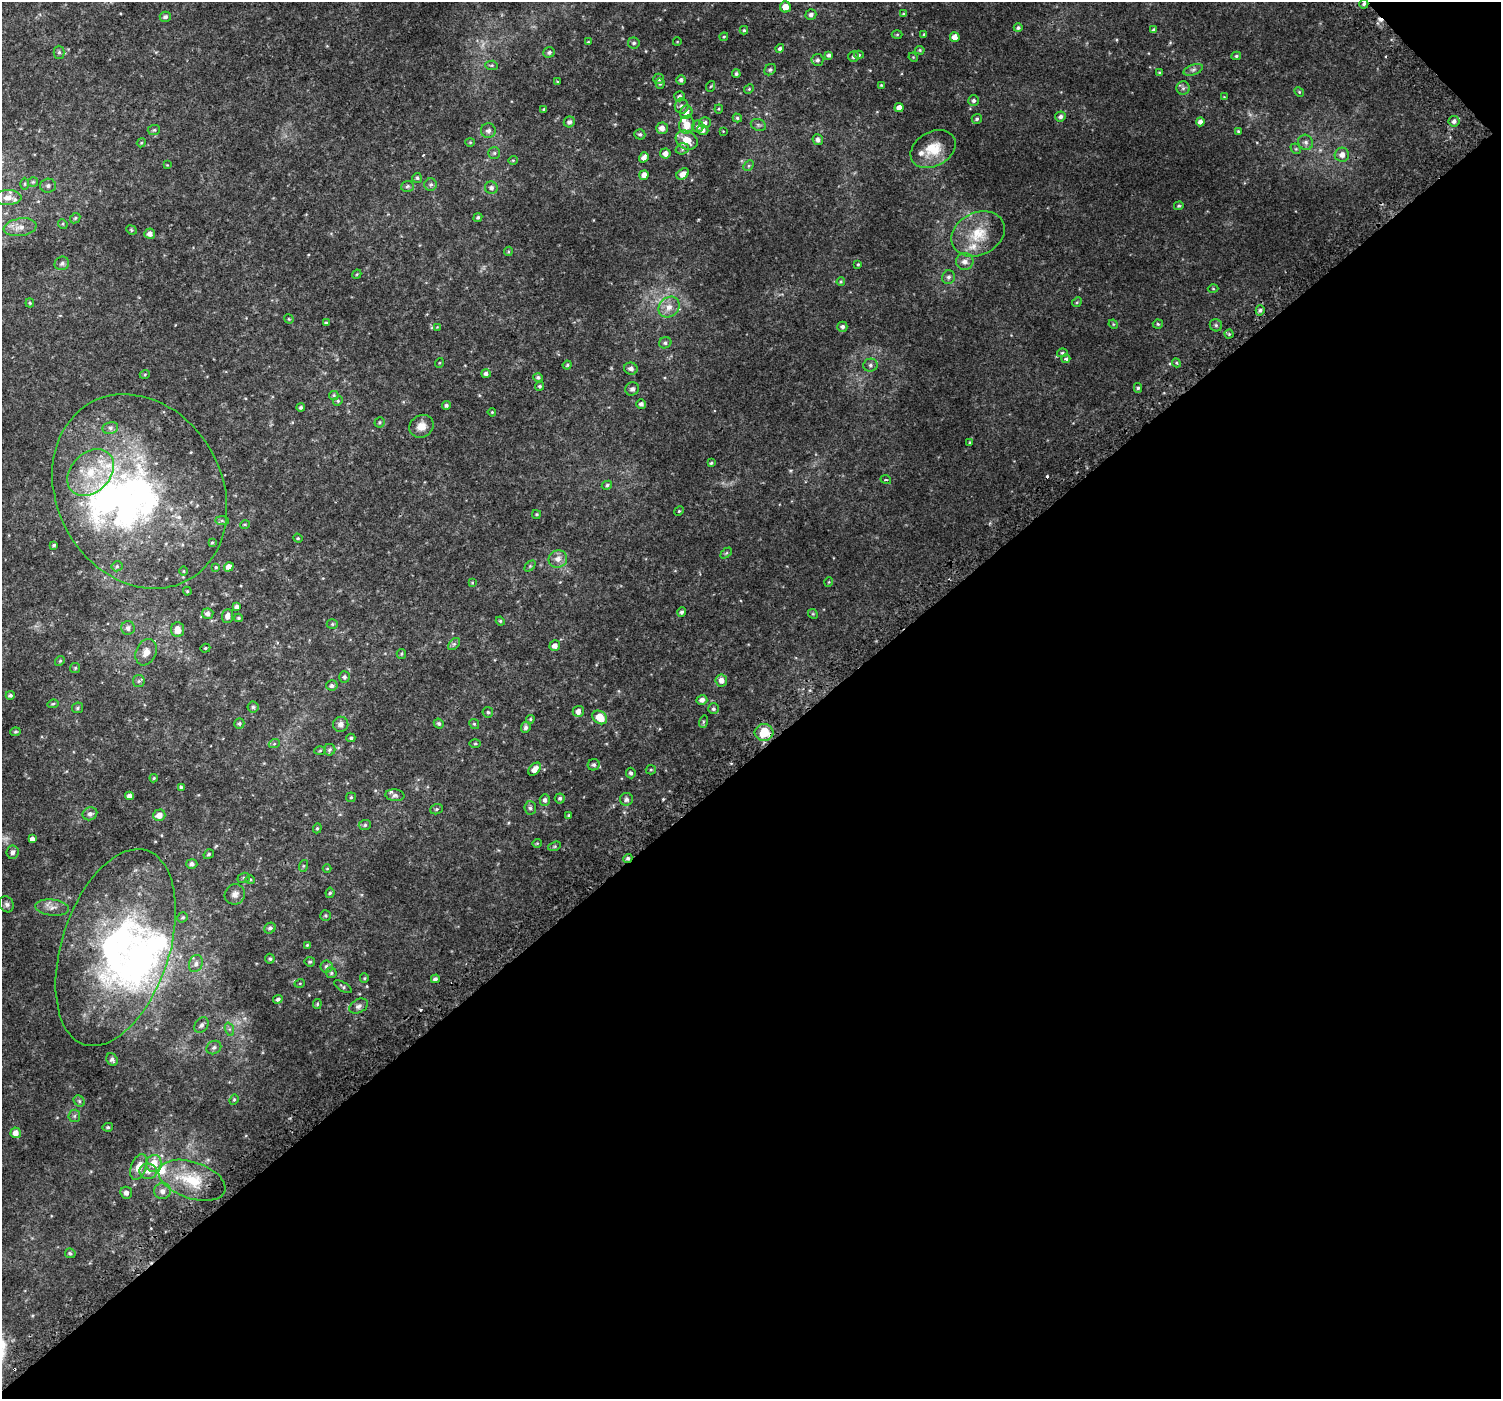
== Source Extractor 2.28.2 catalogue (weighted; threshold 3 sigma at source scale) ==
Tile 12 of 4 x 4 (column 4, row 3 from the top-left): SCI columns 4558-6056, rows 1607-3003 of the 6106 x 6071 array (HDU 1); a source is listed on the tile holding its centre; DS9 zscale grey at full resolution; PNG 1503 x 1401 px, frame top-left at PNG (2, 2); each listed source drawn as its Kron ellipse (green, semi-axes under 4 px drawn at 4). Shown black and unused: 46% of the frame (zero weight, under 2 of 3 exposures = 3% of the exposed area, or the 3 px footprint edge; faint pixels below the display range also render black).
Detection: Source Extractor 2.28.2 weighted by HDU 2 'WHT'; one run over the whole footprint, this tile lists its part. Background 0.0101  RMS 0.0049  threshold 0.0222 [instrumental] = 3 sigma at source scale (4.5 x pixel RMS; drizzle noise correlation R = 1.50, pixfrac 1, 0.0396/0.0396 arcsec/px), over >= 5 px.
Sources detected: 295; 3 too faint to see at this stretch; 4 inside a brighter object's white glare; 4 cosmic-ray / hot-pixel residue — neither listed nor drawn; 10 inside a brighter listed object's ellipse — not listed separately; the other 274 listed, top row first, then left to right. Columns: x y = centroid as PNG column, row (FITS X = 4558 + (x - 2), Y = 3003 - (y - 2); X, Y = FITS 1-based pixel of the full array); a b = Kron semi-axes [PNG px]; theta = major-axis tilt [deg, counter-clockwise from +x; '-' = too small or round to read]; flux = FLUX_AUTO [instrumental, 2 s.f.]
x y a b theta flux
1364 4 5 4 - 0.91
785 7 5 5 - 5
904 14 4 3 - 0.86
811 15 5 5 - 1.5
165 17 6 5 - 1.3
1018 28 4 4 - 0.9
744 30 4 4 - 0.59
1154 30 4 3 - 1.2
924 34 4 3 - 0.46
897 35 5 3 - 0.51
724 37 4 3 - 0.44
955 37 5 4 - 3.5
588 42 4 3 - 0.38
677 42 4 3 - 0.3
634 43 6 5 - 0.94
780 49 4 4 - 1.2
920 50 5 4 - 0.59
59 52 6 5 - 0.96
549 52 6 5 - 1.1
829 55 4 4 - 1.2
859 55 5 4 - 0.69
1236 56 4 3 - 0.72
854 57 5 5 - 1.2
913 57 5 4 - 0.43
817 60 6 6 - 1.3
492 65 6 4 -5 0.71
770 70 6 5 - 0.89
1193 70 10 5 19 1.3
1160 73 4 3 - 0.85
736 74 4 4 - 0.83
659 79 5 5 - 0.87
681 80 5 5 - 1.5
557 81 4 2 - 0.37
660 84 5 4 - 0.72
881 85 4 4 - 0.46
711 86 5 3 - 0.4
1183 88 6 6 - 1.1
749 89 5 4 - 0.54
1299 92 5 4 - 0.58
679 96 5 5 - 1.4
1224 97 4 4 - 0.38
974 101 5 5 - 1.2
681 106 7 7 - 1.6
899 108 4 4 - 3.2
543 109 3 3 - 0.42
719 109 4 4 - 0.5
686 112 7 6 - 2.5
1060 116 5 5 - 1.5
737 118 5 4 - 0.81
977 119 5 5 - 0.9
1454 121 5 5 - 1.5
569 122 5 5 - 1.7
1200 122 4 4 - 2
705 123 6 5 - 1.1
687 125 9 7 73 5.3
758 125 8 6 -21 1.1
698 127 6 6 - 1.2
662 128 6 5 - 2.5
154 130 6 5 - 0.73
703 130 5 5 - 1.9
488 131 7 7 - 1.8
723 131 2 2 - 0.28
1238 131 3 3 - 0.56
640 134 5 5 - 0.88
687 140 11 9 -28 6.1
818 140 5 5 - 1.9
470 142 4 4 - 0.44
1306 142 8 7 - 1.6
141 143 5 3 - 0.43
682 149 7 5 17 0.99
933 149 24 17 30 11
1296 149 6 4 -44 0.66
494 153 6 6 - 0.92
665 153 5 5 - 2.7
1342 155 7 7 - 3
644 157 5 4 - 2.4
513 160 5 4 - 0.51
167 165 4 3 - 0.33
749 166 6 4 46 0.65
683 174 7 5 34 2.9
644 175 5 4 - 2.5
417 178 5 5 - 0.81
33 182 5 5 - 0.61
25 184 6 4 89 0.62
431 184 6 6 - 1
48 186 8 7 - 1.4
407 186 6 5 - 0.9
491 188 6 6 - 1.5
8 198 14 7 1 3.1
1179 206 5 3 - 0.57
478 217 5 4 - 0.73
75 218 6 4 46 0.66
63 224 5 4 - 0.55
20 227 16 8 9 3.9
131 230 5 4 - 0.59
150 234 5 5 - 2.3
978 234 28 21 26 15
508 251 5 4 - 0.53
965 261 9 8 - 2.7
62 263 7 6 - 1.4
858 264 4 3 - 0.45
357 274 5 3 - 0.43
949 277 7 6 - 1.3
841 282 4 3 - 0.48
1213 289 5 3 - 0.45
1077 302 5 4 - 0.59
30 303 4 4 - 0.53
669 307 11 9 42 4.1
1260 310 5 4 - 0.96
289 319 5 4 - 0.44
326 323 4 4 - 0.59
1113 324 5 4 - 0.46
1158 324 5 4 - 0.63
1216 325 6 6 - 0.95
437 327 4 4 - 0.34
842 327 5 5 - 1.5
1229 334 4 4 - 0.55
665 343 6 5 - 1.1
1062 353 5 4 - 0.65
1066 359 4 4 - 0.87
439 363 5 3 - 0.4
1176 363 4 4 - 0.49
567 365 4 4 - 0.58
870 365 7 6 - 1.3
631 369 7 6 - 1.7
145 374 5 3 - 0.44
486 374 5 4 - 1.2
538 377 5 4 - 1
540 386 4 4 - 0.81
1138 388 5 4 - 0.82
632 389 7 6 - 1.4
334 395 5 4 - 0.57
338 401 5 4 - 0.62
641 404 5 4 - 1.4
446 405 4 4 - 0.94
301 408 4 4 - 0.88
492 412 4 3 - 0.37
380 422 5 5 - 0.65
421 426 12 11 - 4.7
110 428 8 6 13 1.4
970 443 4 3 - 0.56
711 463 3 3 - 0.57
91 472 26 19 46 19
886 480 5 3 - 0.44
607 485 5 4 - 0.83
140 491 101 82 -61 150
679 511 5 4 - 0.52
537 514 4 3 - 0.58
222 520 7 4 -1 0.82
245 524 5 3 - 0.41
298 538 5 4 - 0.56
212 542 3 3 - 0.48
54 545 3 3 - 0.75
726 553 6 4 44 0.57
558 559 9 8 - 3.2
117 566 5 5 - 0.78
530 566 6 4 45 0.63
216 567 4 4 - 0.49
229 567 5 4 - 2.7
184 571 5 3 - 0.42
829 582 5 3 - 0.36
472 583 4 4 - 0.44
187 591 4 4 - 0.45
237 607 4 4 - 1.2
682 612 5 4 - 1.1
208 614 5 5 - 1.6
813 614 5 4 - 0.55
228 616 7 5 85 2.1
239 618 4 3 - 0.65
500 621 4 4 - 0.57
332 624 5 5 - 0.66
128 628 7 7 - 1.8
178 630 7 6 - 4
454 644 7 4 44 0.94
555 646 5 5 - 2.7
205 648 5 4 - 0.59
146 652 14 10 66 3.9
401 654 5 4 - 0.57
60 661 5 4 - 0.56
75 668 5 5 - 0.6
344 677 6 5 - 1
721 680 6 5 - 3.1
139 681 6 6 - 0.91
332 685 5 5 - 1.2
10 695 4 4 - 0.97
702 700 5 5 - 2.1
53 704 6 4 9 0.66
253 707 5 5 - 0.91
78 708 6 5 - 0.82
713 709 5 5 - 1
578 711 5 5 - 2.5
488 712 5 5 - 0.8
600 717 8 6 -37 8.9
530 719 4 3 - 0.55
703 722 6 4 72 0.66
239 723 5 5 - 0.81
439 723 5 4 - 1.1
341 724 8 7 - 1.9
474 724 5 4 - 0.57
526 727 5 5 - 1.3
15 732 5 3 - 0.56
764 733 9 8 - 12
351 738 4 4 - 0.72
274 744 5 3 - 0.54
475 744 5 3 - 0.51
330 750 6 5 - 1.1
320 751 6 4 3 0.54
594 765 6 5 - 0.96
535 769 7 5 47 3.2
651 770 5 4 - 0.61
631 773 5 5 - 1.1
154 778 4 4 - 0.47
181 787 4 4 - 0.63
395 795 9 6 -5 1.4
130 796 4 4 - 2.3
351 797 5 4 - 0.63
560 798 5 5 - 0.97
626 799 6 6 - 1.6
545 800 6 5 - 1.2
530 808 6 6 - 1.2
436 809 6 5 - 0.75
90 814 7 6 - 1.6
159 815 6 5 - 4
569 815 3 3 - 0.49
365 825 6 5 - 0.81
317 828 5 4 - 0.62
32 839 4 4 - 2.1
537 843 4 4 - 0.51
554 846 7 4 20 0.6
12 852 7 6 - 1.5
209 854 5 4 - 0.75
628 858 4 4 - 0.93
192 864 5 5 - 1.3
303 866 6 4 71 0.51
327 869 4 3 - 0.3
244 878 6 5 - 0.78
250 879 5 3 - 0.46
330 893 5 4 - 0.69
235 894 10 9 - 2.7
7 904 8 7 - 1.4
52 908 17 8 -6 3.3
325 915 5 5 - 0.63
183 917 5 5 - 0.76
270 928 6 5 - 1.1
307 945 4 4 - 0.49
116 948 102 54 72 130
270 959 5 5 - 0.85
310 962 5 4 - 0.73
196 963 9 6 68 1.7
326 966 6 6 - 1.1
331 973 5 5 - 0.82
364 978 5 4 - 0.55
435 979 4 4 - 1.3
300 983 5 3 - 0.44
343 987 10 4 -32 0.91
278 999 5 4 - 0.85
317 1004 5 4 - 0.54
359 1006 10 6 28 1.7
201 1025 8 6 55 1.6
229 1029 7 4 -71 0.95
214 1047 8 6 31 1.5
112 1059 7 5 -61 1.3
234 1100 5 4 - 0.56
79 1101 6 5 - 0.8
74 1116 6 6 - 0.88
108 1127 5 4 - 0.78
16 1133 5 5 - 3.4
154 1163 8 7 - 6.7
139 1167 13 7 70 4.9
148 1171 9 7 -6 2.5
192 1180 34 18 -19 18
162 1191 8 8 - 2.4
126 1193 6 5 - 1.8
70 1253 5 4 - 0.88
Overlapping masked pixels (flux is a lower limit): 4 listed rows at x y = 1364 4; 764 733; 628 858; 192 1180